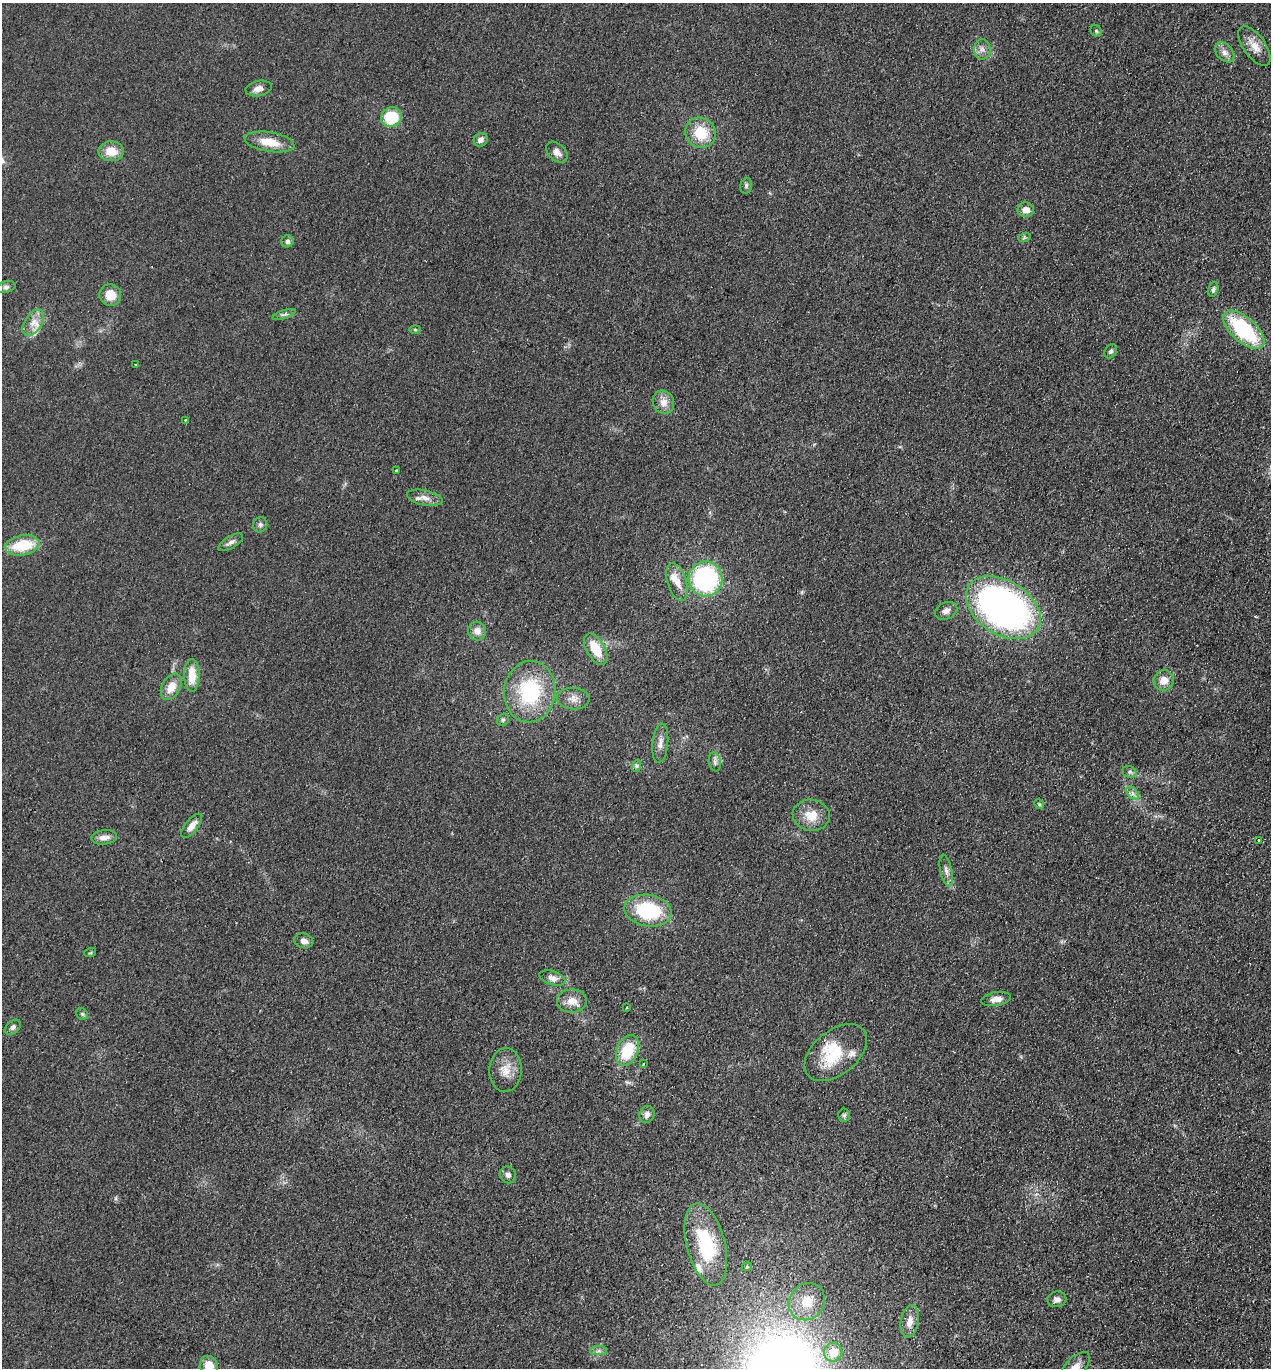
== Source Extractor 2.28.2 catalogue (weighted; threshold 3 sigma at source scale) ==
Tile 6 of 4 x 4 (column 2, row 2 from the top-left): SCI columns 1461-2729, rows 2757-4122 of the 5589 x 5512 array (HDU 1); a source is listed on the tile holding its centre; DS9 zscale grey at full resolution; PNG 1273 x 1370 px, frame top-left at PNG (2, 3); each listed source drawn as its Kron ellipse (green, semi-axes under 4 px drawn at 4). Shown black and unused: <1% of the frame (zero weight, under 2 of 3 exposures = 3% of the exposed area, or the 3 px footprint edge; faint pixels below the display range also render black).
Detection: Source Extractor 2.28.2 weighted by HDU 2 'WHT'; one run over the whole footprint, this tile lists its part. Background 0.0752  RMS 0.0094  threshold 0.0425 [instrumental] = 3 sigma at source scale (4.5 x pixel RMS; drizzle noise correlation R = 1.50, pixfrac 1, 0.05/0.05 arcsec/px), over >= 5 px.
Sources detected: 83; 4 inside a brighter listed object's ellipse — not listed separately; the other 79 listed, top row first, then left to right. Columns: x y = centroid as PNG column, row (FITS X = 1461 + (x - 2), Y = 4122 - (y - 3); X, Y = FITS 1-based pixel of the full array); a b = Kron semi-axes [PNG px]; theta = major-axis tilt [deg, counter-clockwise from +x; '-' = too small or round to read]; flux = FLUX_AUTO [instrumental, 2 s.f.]
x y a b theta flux
1096 31 6 5 - 1.4
1254 46 23 11 -54 12
982 49 10 8 -89 4.8
1225 52 11 8 -46 5.3
259 88 13 7 11 5.6
391 117 10 9 - 40
701 133 16 14 -39 26
481 140 7 6 - 4.3
269 142 25 9 -9 18
111 151 13 10 -3 14
557 152 12 8 -44 5.6
746 186 8 5 76 2.1
1026 210 8 7 - 7.6
1024 238 6 4 20 1.3
287 241 6 6 - 2.9
6 287 10 5 15 2.6
1213 289 7 5 73 2.8
110 295 11 10 - 14
284 314 12 3 18 1.9
33 323 15 8 56 9
415 329 6 4 -1 1.1
1244 330 25 12 -42 79
1111 351 7 5 57 2.4
136 364 4 3 - 4.1
663 402 12 10 -62 8.1
185 420 3 2 - 1.4
396 471 3 2 - 1.1
425 498 18 7 -12 7.1
260 525 8 7 - 2.6
231 542 14 6 31 4
22 545 17 10 10 32
705 579 17 17 - 150
677 582 19 9 -73 11
1003 608 41 27 -32 370
946 611 12 8 25 5
477 631 9 9 - 7.4
596 649 17 9 -60 22
192 675 16 7 90 18
1164 680 10 10 - 9.4
171 687 14 9 62 12
530 692 31 25 83 73
573 699 16 11 -2 7.9
503 720 6 5 - 1.7
660 743 20 8 85 7
715 762 9 6 -81 3.3
636 766 6 4 71 1.7
1129 772 7 5 -20 2.4
1133 793 8 5 -46 2.9
1039 804 5 4 - 1.1
811 815 18 15 -9 17
192 826 14 6 51 7.3
104 837 13 7 6 6.4
1258 840 3 3 - 2.6
946 870 16 6 -78 4.7
648 911 24 16 -9 62
304 941 10 7 -16 5.3
90 953 6 3 18 1.1
552 978 13 7 -18 5.3
996 999 15 7 9 7.9
572 1001 15 11 1 10
627 1007 3 2 - 0.75
82 1014 6 5 - 1.5
13 1027 9 6 39 3
627 1050 16 10 68 34
836 1052 36 22 39 44
644 1064 3 2 - 1.5
506 1070 22 16 88 14
647 1115 9 7 64 4.4
844 1115 7 5 86 1.9
508 1175 9 8 - 3.6
706 1244 42 19 -76 68
747 1267 5 4 - 1.4
1057 1299 9 7 8 4.2
807 1302 19 17 51 20
910 1321 16 8 79 8.1
599 1351 8 4 0 2.5
833 1352 9 9 - 15
209 1365 10 8 -59 14
1075 1367 19 9 46 9.4
Isophote crosses this tile's border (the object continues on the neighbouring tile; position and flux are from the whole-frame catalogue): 2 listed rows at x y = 209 1365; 1075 1367